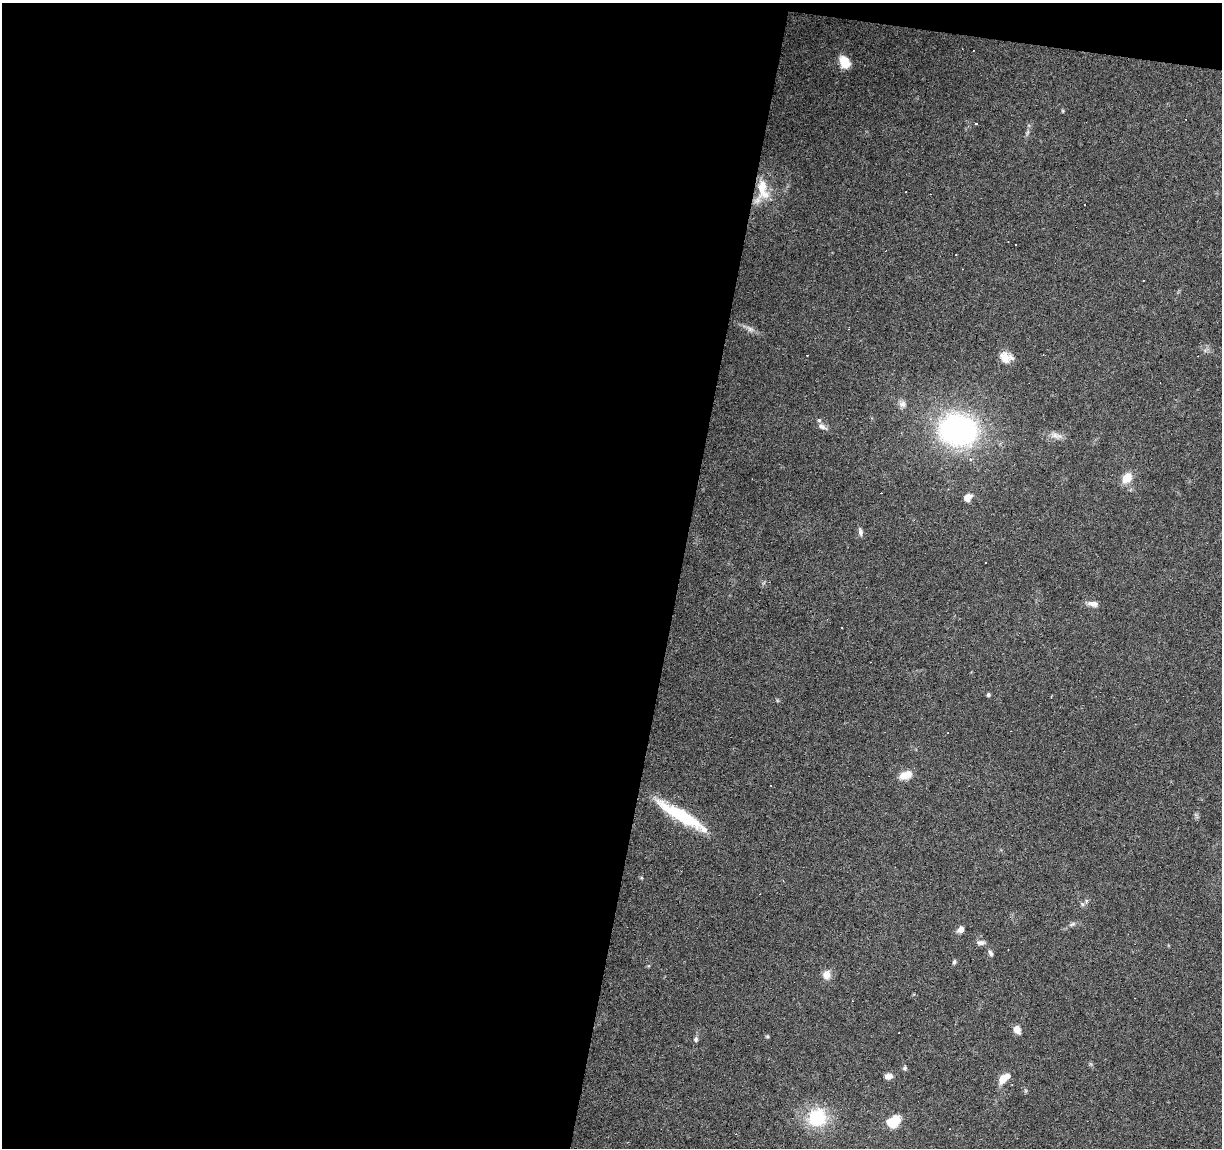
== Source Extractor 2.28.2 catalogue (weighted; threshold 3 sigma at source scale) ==
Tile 1 of 4 x 4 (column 1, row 1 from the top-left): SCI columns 7-1226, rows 3723-4868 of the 4885 x 5090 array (HDU 1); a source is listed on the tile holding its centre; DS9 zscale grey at full resolution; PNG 1224 x 1150 px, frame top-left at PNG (2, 3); no overlay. Shown black and unused: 57% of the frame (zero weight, under 3 of 6 exposures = <1% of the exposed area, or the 3 px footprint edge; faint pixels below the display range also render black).
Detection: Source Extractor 2.28.2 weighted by HDU 2 'WHT'; one run over the whole footprint, this tile lists its part. Background 0.0705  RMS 0.0045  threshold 0.0185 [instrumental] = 3 sigma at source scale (4.09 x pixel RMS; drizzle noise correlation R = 1.36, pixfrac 0.8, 0.0396/0.0396 arcsec/px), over >= 5 px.
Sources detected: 57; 22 cosmic-ray / hot-pixel residue — not listed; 1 inside a brighter listed object's ellipse — not listed separately; the other 34 listed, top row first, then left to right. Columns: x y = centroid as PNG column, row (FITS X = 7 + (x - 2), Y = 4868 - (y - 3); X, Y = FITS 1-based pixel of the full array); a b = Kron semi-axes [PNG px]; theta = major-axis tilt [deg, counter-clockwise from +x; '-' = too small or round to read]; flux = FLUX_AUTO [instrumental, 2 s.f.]
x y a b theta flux
844 62 15 10 -56 5.9
762 190 32 15 86 11
1084 205 3 3 - 1
751 329 7 4 -70 0.93
1006 357 16 12 -19 4.4
902 404 10 9 - 1.9
930 419 6 5 - 0.96
822 426 14 7 -25 2.1
958 430 25 20 -7 130
1055 435 14 8 -4 2.7
1127 478 13 10 50 5.4
967 497 8 6 49 3.9
860 532 10 6 -83 1.4
1093 604 13 7 -10 2.5
842 628 3 2 - 0.3
988 695 5 4 - 0.71
1051 697 3 2 - 0.53
905 775 16 9 16 4.4
681 815 57 12 -30 24
1082 904 6 4 -71 0.68
1072 924 7 4 43 0.82
961 930 7 6 - 2.4
981 942 12 6 -5 1.6
990 953 9 5 -60 1.2
954 962 6 4 80 0.73
827 975 11 8 83 3.5
1017 1030 9 7 -62 2.9
767 1036 6 4 0 0.45
696 1039 7 6 - 0.92
905 1068 6 5 - 0.71
888 1076 7 5 8 2.7
1003 1079 12 8 55 4.3
817 1117 25 23 43 18
893 1121 14 9 37 10
Overlapping masked pixels (flux is a lower limit): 1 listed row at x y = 762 190